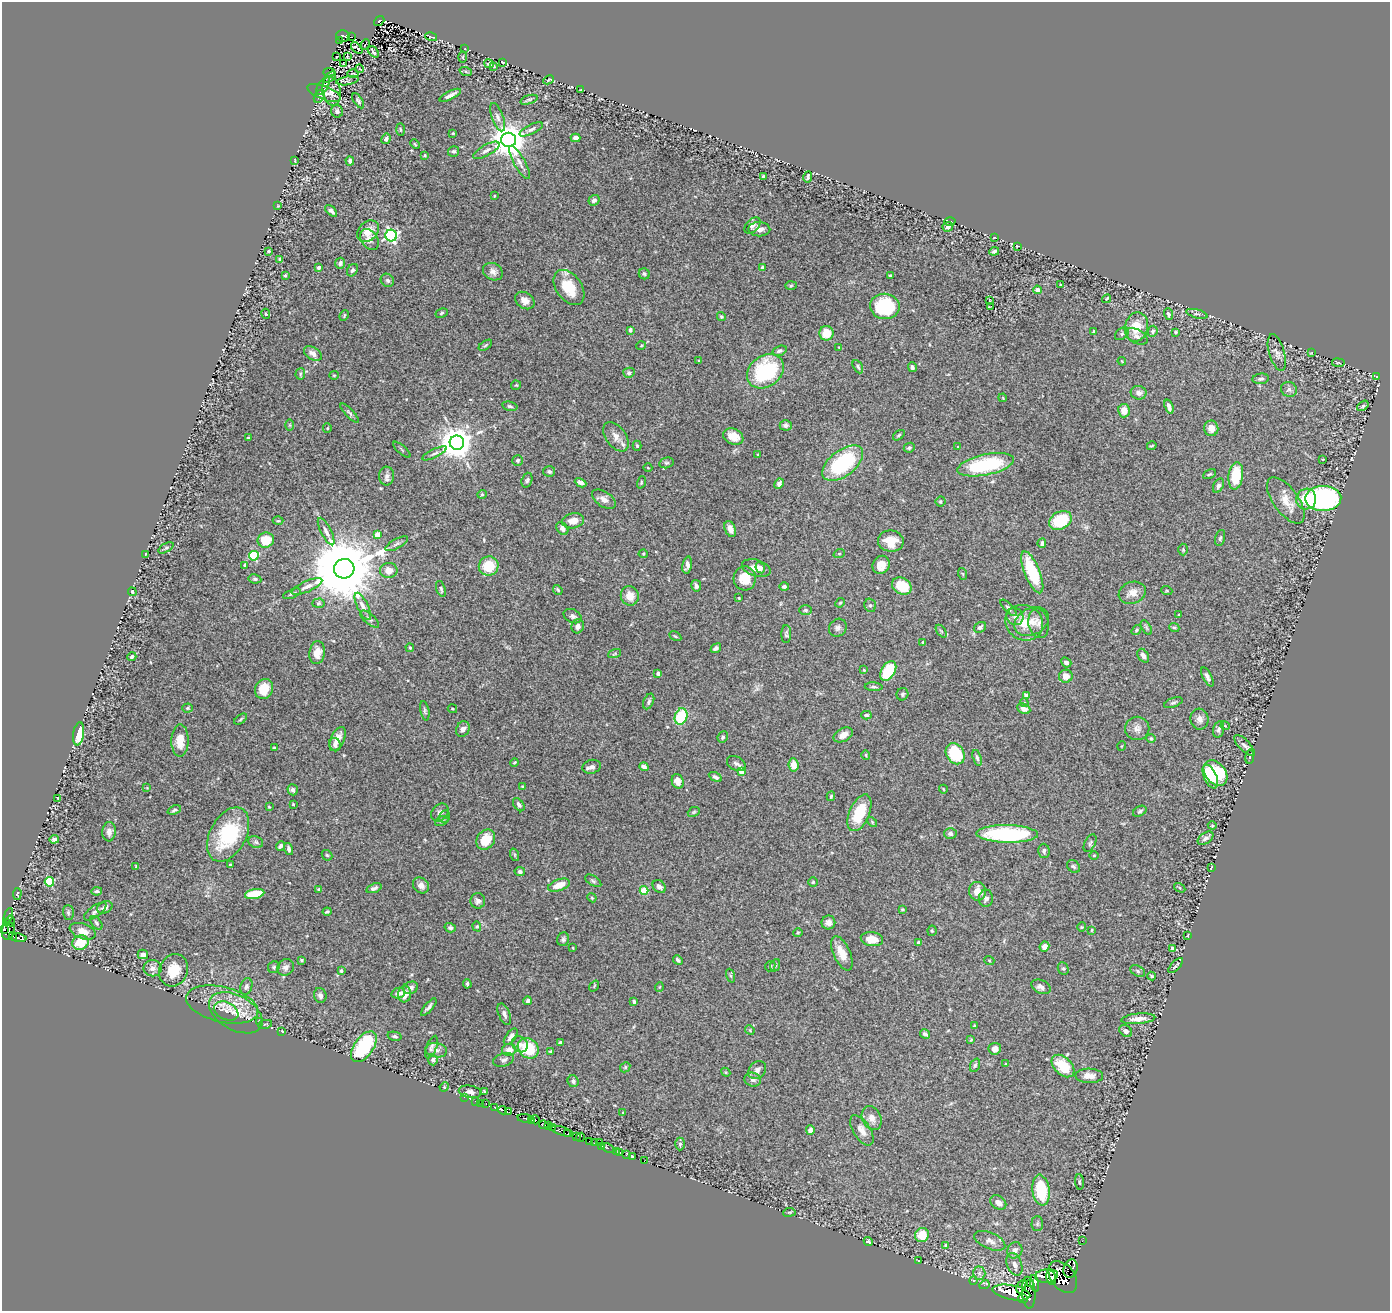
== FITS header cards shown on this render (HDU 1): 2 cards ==
NAXIS1  =                 1388
NAXIS2  =                 1309

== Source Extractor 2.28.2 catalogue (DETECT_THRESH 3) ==
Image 1388 x 1309 px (HDU 1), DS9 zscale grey, 1 PNG px = 1 image px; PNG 1392 x 1313 px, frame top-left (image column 1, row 1309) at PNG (2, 2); each listed source drawn as its Kron ellipse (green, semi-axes under 4 px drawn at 4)
Background 0.435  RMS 0.017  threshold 0.0499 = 3 sigma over >= 5 px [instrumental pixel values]
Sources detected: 491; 2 with non-positive FLUX_AUTO (blend fragments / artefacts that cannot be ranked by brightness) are neither listed nor drawn; the other 489 listed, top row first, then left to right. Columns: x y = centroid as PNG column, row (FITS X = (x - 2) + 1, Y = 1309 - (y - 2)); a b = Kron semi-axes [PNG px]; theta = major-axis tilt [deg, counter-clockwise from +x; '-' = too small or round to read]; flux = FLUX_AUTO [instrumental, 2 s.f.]
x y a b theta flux
379 21 5 3 - 28
343 36 7 5 -15 70
352 37 3 2 - 2
431 37 6 2 -14 0.84
339 40 3 2 - 3.2
365 44 5 2 - 0.81
357 48 7 3 -46 3.9
465 48 3 2 - 0.63
373 52 6 3 -50 2.2
347 56 4 3 - 0.91
336 57 2 2 - 0.63
462 57 5 3 - 1.1
502 62 3 2 - 0.75
344 64 2 2 - 1
489 64 5 3 - 2.6
494 66 4 3 - 1.2
360 69 4 3 - 0.83
329 72 6 3 -2 1.2
466 72 6 4 -21 1.5
353 74 6 2 0 1.1
330 77 7 4 38 1.8
548 80 5 2 - 1.5
347 81 11 3 9 1.7
323 85 10 5 58 2
580 90 3 2 - 0.71
331 91 15 9 -78 9.9
324 93 17 6 -21 5.2
450 95 12 4 26 4.6
319 96 7 5 60 2.1
529 100 9 3 18 1.8
358 101 8 4 -57 2.1
337 111 6 6 - 3.8
498 117 15 6 -70 4.8
400 129 6 3 -88 1.3
531 129 13 4 26 3.4
453 133 4 3 - 0.87
575 138 5 4 - 3.6
386 139 5 4 - 3.2
509 140 7 7 - 2800
415 144 5 3 - 1.1
486 150 15 5 30 4.4
454 151 6 5 - 2
425 155 4 3 - 1
295 161 3 2 - 0.66
350 161 4 3 - 2.7
520 162 19 5 -60 7.1
763 176 3 2 - 1.3
808 177 5 3 - 1.7
494 196 3 2 - 0.71
594 200 5 5 - 3.5
278 206 3 2 - 0.87
331 211 7 4 -44 3.5
950 221 5 3 - 1.3
752 226 9 6 45 3.7
948 227 5 4 - 5.4
759 229 11 7 -1 6.6
368 231 12 9 45 15
391 236 6 6 - 230
994 238 4 2 - 0.76
370 239 12 8 -54 5.9
1017 246 2 2 - 0.79
268 251 3 2 - 1.2
994 251 5 3 - 2.3
280 260 4 3 - 2.1
340 263 5 5 - 3.9
319 267 3 3 - 4.4
763 268 4 4 - 7.7
352 270 7 5 57 2.5
493 272 10 8 -28 5.4
644 274 5 5 - 1.9
285 275 3 3 - 1.3
890 275 3 3 - 1.6
387 280 7 6 - 2.6
1060 285 3 3 - 0.97
791 286 6 4 2 1.1
569 288 19 12 -54 32
1037 290 4 4 - 7.3
1107 299 5 3 - 1.4
525 300 10 8 -35 7
989 300 3 3 - 1.8
885 306 15 12 -8 64
991 306 4 2 - 1.1
442 313 6 4 29 1.9
266 314 5 4 - 1.4
1168 314 6 4 -70 3.4
1197 314 11 4 -15 2.8
344 316 6 3 65 1.2
721 316 4 3 - 1.5
1136 327 15 11 77 22
630 330 4 3 - 3.1
1094 331 3 3 - 1.6
1153 331 5 4 - 2.1
1175 332 4 3 - 1.2
826 333 7 7 - 20
1122 334 8 5 40 2.4
1137 336 12 7 -27 4.5
485 345 7 4 34 1.5
641 346 5 3 - 0.95
839 347 4 4 - 1
780 351 7 5 17 2.9
313 353 10 6 -31 6.9
1277 353 19 7 -74 6.5
1311 353 3 2 - 0.62
698 361 3 2 - 0.85
1122 361 4 3 - 0.97
1338 363 6 3 -9 1.2
858 367 7 4 -62 2.2
912 367 5 3 - 2.5
765 371 20 15 36 99
629 373 6 5 - 2.7
300 374 5 5 - 1.9
334 375 5 4 - 1.3
1376 376 4 2 - 0.9
1261 379 8 5 7 2.7
516 385 5 4 - 1.3
1289 389 8 7 - 3.9
1139 393 8 7 - 4.9
1003 398 4 3 - 0.84
510 406 8 4 -13 2.2
1363 406 6 4 37 1.6
1169 407 7 4 -71 4.3
1124 411 6 6 - 12
350 413 12 4 -46 2.6
290 425 6 4 -90 1.3
786 425 6 5 - 3.3
327 428 5 4 - 1.2
1211 428 8 7 - 8.3
899 435 7 3 36 1.6
616 437 17 10 -53 9.9
733 437 10 7 -24 13
248 438 3 2 - 0.84
457 443 7 7 - 2300
637 446 5 4 - 1.4
1152 446 5 3 - 1.3
958 447 3 2 - 0.62
909 448 6 4 26 2
402 450 11 2 -41 1.3
435 453 13 4 25 3
758 455 3 3 - 1.4
1323 459 3 2 - 0.7
518 460 5 5 - 2.4
666 463 7 5 13 2.3
843 463 24 13 38 96
986 465 29 10 12 89
648 468 4 3 - 0.71
549 471 6 5 - 2.4
1210 474 7 3 26 1.5
386 476 9 7 88 4.5
1236 476 14 7 82 37
527 480 7 5 71 2
641 482 6 4 72 1.4
581 483 6 4 -26 4.3
779 484 5 4 - 3.9
1218 486 7 5 61 3.4
482 494 5 4 - 1.4
1323 498 18 12 1 230
604 499 13 7 -34 6.9
1306 499 10 10 - 29
1286 500 27 12 -54 18
940 502 5 5 - 1.8
1060 520 12 8 27 50
278 521 5 3 - 1.2
573 521 11 7 12 11
562 528 7 5 -50 4.9
730 529 8 5 -68 6.7
326 531 15 5 -63 5.6
377 534 4 4 - 13
1220 538 8 5 74 2
266 540 8 7 - 26
891 541 13 10 -8 22
1042 543 5 3 - 2.2
397 544 13 5 28 3.2
166 548 8 4 30 2
1183 550 6 4 -89 1.4
145 554 3 2 - 0.93
643 554 4 4 - 1.2
839 554 6 3 19 1.2
254 556 5 4 - 68
245 565 4 3 - 1.9
687 565 8 4 77 4.7
881 565 9 8 - 12
489 566 10 9 - 33
756 568 15 8 -16 12
760 568 6 4 -63 2.6
344 569 10 9 - 14000
389 571 8 7 - 12
1032 572 22 7 -68 54
963 574 6 4 -71 1.1
745 578 12 11 - 21
255 579 6 4 -10 2.2
307 586 16 5 24 7
696 586 6 5 - 3.3
902 586 10 8 -31 34
784 587 5 4 - 2.3
441 589 8 4 -72 2.2
558 590 5 3 - 1.5
1167 591 5 3 - 1.1
132 592 5 4 - 1.2
1132 593 14 11 20 10
292 594 9 4 23 2.2
630 596 10 9 - 14
739 598 4 3 - 1.2
318 603 6 4 3 1.7
840 603 5 4 - 1.4
870 605 7 5 -74 2.5
363 606 15 5 -64 5.9
1008 608 11 4 -45 2.8
806 610 6 5 - 2.1
1179 615 3 3 - 1.2
573 616 9 6 -26 4.2
1015 616 9 8 - 4.9
370 619 11 5 -42 2.7
1032 622 18 13 27 16
1024 623 19 17 -31 24
1039 623 15 10 -79 7.1
578 626 7 6 - 6.3
980 627 6 5 - 3.7
1146 627 8 4 -60 2.1
1174 627 5 4 - 2
838 628 9 8 - 4.3
1136 630 5 4 - 1.7
941 631 7 3 -53 1.7
786 634 9 5 89 2.4
675 636 6 3 -30 1.2
923 642 3 3 - 1.1
410 648 4 4 - 1.9
716 648 6 4 37 2.6
317 653 11 7 84 11
615 653 7 3 19 1.2
1143 656 7 5 -57 5.6
132 657 4 4 - 2.4
1066 662 5 4 - 3.9
864 670 3 3 - 1.2
888 671 11 6 58 61
658 673 3 3 - 4.3
1066 676 7 6 - 8.6
1207 677 10 4 -63 4.6
874 687 9 4 -2 2.2
264 689 10 9 - 21
902 694 6 5 - 2
1026 696 4 4 - 10
649 702 8 5 67 2.8
1024 703 4 4 - 1.2
1173 703 10 4 21 2.3
187 708 5 4 - 1.6
452 709 5 3 - 1.1
1024 709 7 5 -28 6.6
425 711 10 4 -78 2.2
866 715 5 3 - 1.7
681 716 8 6 71 53
241 719 7 3 37 1.6
1200 719 10 9 - 6
1225 726 5 4 - 1.1
1137 728 12 11 - 7.1
463 729 8 6 61 4
1219 729 8 5 75 3.5
79 734 12 5 82 34
843 735 10 6 28 7.7
723 737 6 5 - 2.3
1151 738 4 4 - 1.1
338 739 13 6 66 9.8
180 741 16 8 89 17
335 745 7 5 -67 4
1244 745 13 5 -46 4.7
1122 746 4 3 - 0.79
274 748 4 2 - 1.4
955 754 11 9 -57 54
866 755 5 3 - 0.97
1250 756 7 3 82 1.3
977 758 8 4 -73 2.5
514 762 4 3 - 1.2
736 763 10 6 -29 4
793 765 7 5 -83 12
592 767 9 7 15 4.8
644 767 5 4 - 4.3
742 772 4 4 - 20
1215 773 14 10 -50 66
715 777 7 4 -29 2.6
1210 777 12 6 -66 35
678 781 7 6 - 8.7
522 786 3 3 - 0.99
147 788 4 4 - 0.92
943 789 4 3 - 0.87
293 790 5 5 - 4.1
831 796 5 3 - 1.5
58 798 4 3 - 1.1
293 804 3 3 - 1
519 805 7 4 -54 3
269 807 3 3 - 1.1
174 810 7 4 21 2
1140 811 7 5 29 2
694 812 6 4 23 1.5
440 813 10 7 47 4.5
859 813 19 10 67 38
445 817 6 5 - 2.2
442 821 7 4 26 1.8
872 822 6 3 -47 1.2
1212 825 4 4 - 1.2
109 832 10 7 84 5.7
950 833 6 5 - 3.6
1007 834 31 9 -1 130
228 835 29 18 62 81
1206 838 9 5 35 3.9
54 839 5 4 - 3.5
486 840 11 8 54 23
256 842 8 5 -22 2.7
1090 843 9 5 63 2.5
280 846 5 3 - 2.3
289 849 6 4 -73 3.4
1044 851 7 6 - 2.5
327 855 6 4 -43 1.5
515 855 6 4 -72 1.5
1094 856 4 3 - 1.1
230 865 3 3 - 1.6
136 866 3 3 - 1.2
1073 866 7 5 -43 2.4
1211 867 4 2 - 0.79
520 871 5 4 - 2.7
593 881 9 5 -32 2.3
49 882 5 4 - 81
813 882 4 4 - 1.5
421 885 9 7 -42 5.5
559 885 11 5 19 16
659 887 7 5 -44 5
374 888 8 4 18 3.4
1180 888 6 4 -33 1.4
319 889 3 3 - 1.2
644 890 4 4 - 32
97 891 5 4 - 1.8
977 891 9 8 - 12
17 894 6 3 85 1.1
255 894 10 5 11 34
592 898 5 3 - 1.1
986 898 8 7 - 4.2
478 901 7 7 - 3.8
105 907 8 5 27 4.4
902 909 3 3 - 1.1
95 911 13 5 35 4.3
327 912 4 3 - 1.7
68 913 7 5 -88 2.1
8 915 8 2 71 20
11 921 5 3 - 27
7 922 4 3 - 29
828 922 7 6 - 5
96 923 8 4 -53 2.3
477 926 5 4 - 1.3
1082 927 4 4 - 1
450 928 6 4 -15 2.7
4 929 3 3 - 200
1092 930 4 2 - 1
8 931 9 6 79 590
83 931 13 7 -20 11
932 931 5 4 - 1.5
798 933 4 4 - 1.2
1188 935 3 2 - 0.76
13 936 4 3 - 40
19 938 8 3 -7 300
563 939 7 6 - 2.4
872 939 11 7 -7 16
80 942 8 7 - 34
919 942 4 3 - 5
1044 947 5 5 - 7.4
573 948 3 2 - 0.83
1173 949 4 4 - 8.5
842 953 18 8 -66 15
143 954 5 4 - 5.1
301 960 4 3 - 1.5
678 960 5 3 - 2.2
989 960 5 3 - 1.1
775 965 6 5 - 2.1
770 966 6 4 43 1.5
1176 966 9 2 46 1.6
274 967 6 5 - 2
286 967 9 7 44 4.4
153 968 9 8 - 5.6
1063 969 6 5 - 2.1
173 970 16 14 66 23
341 971 3 3 - 2.4
1138 971 8 5 -29 2.3
731 976 7 3 -71 1.4
1152 976 4 3 - 1.4
467 984 4 3 - 2.1
246 986 8 6 72 3.4
594 986 6 3 55 1.1
659 987 5 3 - 0.89
1041 987 10 6 -26 4.8
411 988 7 6 - 4.1
398 993 7 5 14 4.7
404 994 8 6 86 11
320 995 7 6 - 3.5
528 1001 4 3 - 3.1
634 1002 4 3 - 2.1
222 1004 37 17 -14 32
429 1007 11 4 50 3.2
226 1011 13 8 -25 5
236 1013 29 17 -29 28
504 1014 11 5 -68 4.5
1138 1019 17 5 5 10
259 1021 3 2 - 0.7
265 1024 7 2 11 0.85
974 1025 3 3 - 0.78
750 1030 5 4 - 1.2
282 1031 3 2 - 0.94
1126 1031 7 5 -44 3.9
925 1034 5 4 - 3.5
394 1036 7 4 -13 1.8
511 1037 9 4 54 4.1
971 1040 4 3 - 1
560 1042 3 3 - 1.8
520 1044 9 7 -49 4.5
364 1047 17 9 55 80
431 1047 12 5 69 3.4
528 1048 11 9 -39 43
995 1049 6 6 - 7.4
436 1050 11 7 -9 5.2
509 1050 7 6 - 10
551 1051 4 3 - 1.6
433 1060 5 5 - 2.9
504 1060 11 6 17 3.6
1005 1064 3 2 - 0.74
975 1065 7 4 69 2.3
1063 1066 13 8 -44 34
625 1067 5 4 - 1.5
757 1070 10 8 46 4.4
726 1072 5 4 - 1.2
1089 1076 14 7 -1 10
753 1080 8 7 - 4.2
573 1081 6 5 - 2.7
444 1087 5 4 - 1.2
470 1092 11 6 -9 5.6
485 1092 4 3 - 1.7
465 1097 3 2 - 7.8
475 1101 3 2 - 27
481 1103 2 2 - 2.6
486 1104 3 2 - 11
495 1107 4 3 - 35
503 1110 4 3 - 460
509 1112 2 2 - 17
623 1113 4 3 - 0.83
525 1118 7 3 -4 67
872 1118 12 9 -65 8
531 1120 3 2 - 140
535 1120 5 3 - 540
544 1125 5 3 - 150
548 1125 4 3 - 200
552 1127 3 3 - 33
810 1130 5 4 - 4.3
862 1130 17 8 -58 9.3
562 1131 12 3 -17 240
568 1133 3 3 - 100
576 1137 3 2 - 18
580 1137 4 2 - 16
590 1142 3 3 - 120
595 1142 3 3 - 100
600 1142 3 2 - 190
680 1144 6 4 90 2.3
601 1146 3 2 - 140
608 1148 7 3 -18 33
616 1151 2 2 - 12
620 1153 2 2 - 14
626 1155 3 2 - 5.5
633 1157 3 2 - 11
644 1161 2 2 - 8.1
1080 1182 8 3 -85 1.5
1041 1190 15 8 -81 47
998 1203 9 6 -36 5.8
789 1212 6 3 8 1.3
1037 1224 7 5 88 2.2
922 1235 7 7 - 22
990 1241 16 8 -23 7.1
1082 1241 2 2 - 5.8
868 1242 5 4 - 2.1
945 1245 3 3 - 1.8
1015 1250 8 7 - 6
918 1260 2 2 - 0.71
1014 1264 12 7 -69 6.1
1071 1269 9 7 74 2000
979 1273 6 6 - 3.1
1046 1276 11 6 5 4500
1063 1277 18 12 -53 5000
1051 1278 7 5 -77 2600
973 1280 4 2 - 0.93
1034 1283 8 4 -79 1100
1031 1284 4 3 - 420
984 1285 5 4 - 4.3
1021 1286 7 3 66 760
1011 1292 19 7 -11 8700
1029 1293 16 7 -87 2900
1023 1299 5 3 - 950
At the frame edge (FLAGS 8, measured only in part): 1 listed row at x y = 4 929
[2 non-positive-flux detections neither listed nor drawn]